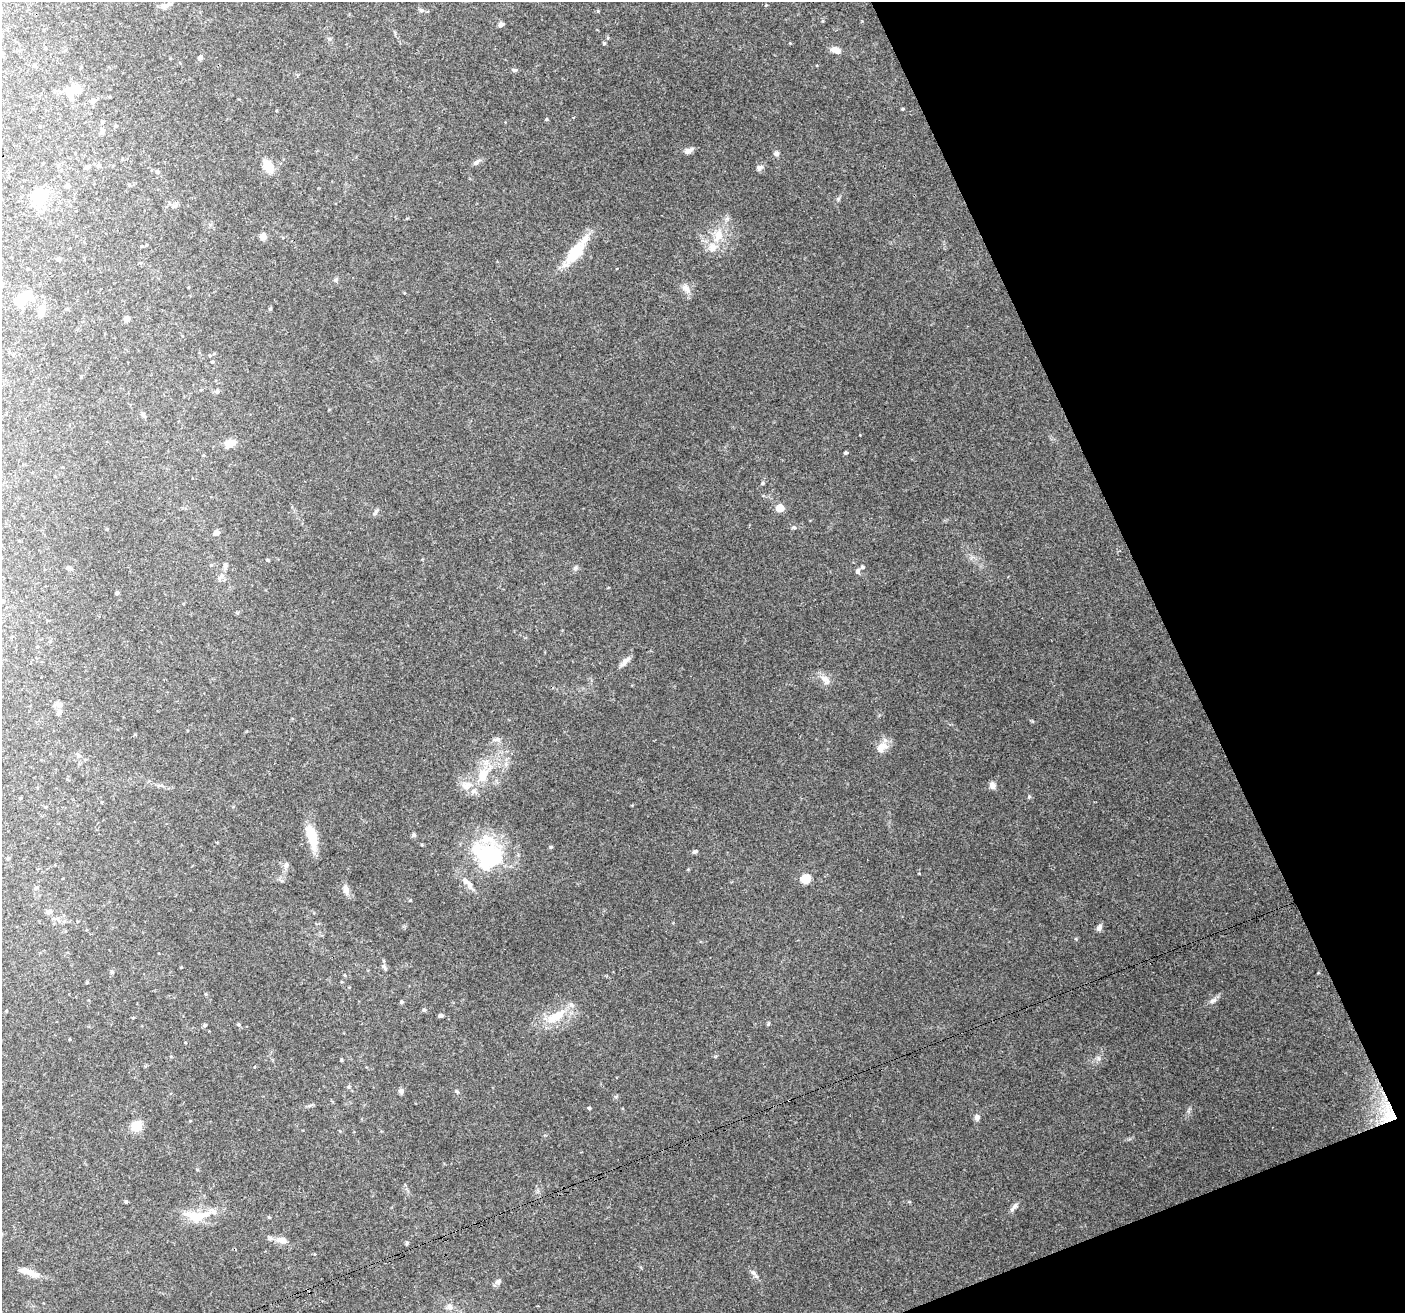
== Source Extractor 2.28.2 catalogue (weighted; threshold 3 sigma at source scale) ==
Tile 12 of 4 x 4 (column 4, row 3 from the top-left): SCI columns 4217-5619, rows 1456-2766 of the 5620 x 5476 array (HDU 1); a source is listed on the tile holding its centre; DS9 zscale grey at full resolution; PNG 1407 x 1315 px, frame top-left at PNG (2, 2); no overlay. Shown black and unused: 19% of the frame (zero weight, under 3 of 4 exposures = <1% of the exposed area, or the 3 px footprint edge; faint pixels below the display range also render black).
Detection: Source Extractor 2.28.2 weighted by HDU 2 'WHT'; one run over the whole footprint, this tile lists its part. Background 0.177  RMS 0.0069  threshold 0.0311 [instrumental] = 3 sigma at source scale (4.5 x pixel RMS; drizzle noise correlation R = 1.50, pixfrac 1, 0.0396/0.0396 arcsec/px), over >= 5 px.
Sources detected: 113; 4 inside a brighter object's white glare — not listed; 4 inside a brighter listed object's ellipse — not listed separately; the other 105 listed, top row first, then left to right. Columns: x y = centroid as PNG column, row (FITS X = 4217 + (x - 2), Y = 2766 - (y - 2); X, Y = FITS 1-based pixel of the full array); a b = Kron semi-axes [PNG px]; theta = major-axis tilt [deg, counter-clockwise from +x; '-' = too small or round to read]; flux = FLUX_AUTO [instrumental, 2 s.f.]
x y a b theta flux
165 6 13 6 20 3.6
422 10 8 5 -27 1.6
501 24 5 5 - 2.7
604 43 5 4 - 0.79
835 50 11 7 -18 5.2
200 58 4 4 - 2.1
34 65 4 4 - 1.3
515 70 7 5 11 1.2
70 91 20 9 23 11
92 101 7 6 - 2.4
902 109 5 3 - 0.67
546 119 4 4 - 0.78
102 121 4 3 - 0.66
102 131 8 5 62 2.2
688 151 11 6 22 3.1
776 153 6 5 - 2.4
476 162 11 5 41 2
99 166 6 5 - 1.3
268 166 13 10 -63 11
87 167 5 5 - 1.9
759 168 9 7 26 2.5
157 172 6 5 - 1.1
67 186 5 5 - 1.9
39 197 16 14 3 23
838 199 6 4 45 1.1
263 236 7 6 - 5
718 236 20 11 65 12
575 253 39 15 52 22
58 259 5 4 - 1.2
335 280 6 4 46 1
686 289 13 8 -54 4.3
26 295 16 8 14 10
42 308 9 8 - 4.8
127 319 5 5 - 3.2
81 377 4 4 - 0.71
217 391 5 5 - 1.3
230 443 15 9 27 5.7
845 453 4 4 - 0.95
763 483 6 4 18 1
780 508 7 6 - 9
794 527 5 4 - 1
216 532 5 5 - 4
268 560 4 3 - 0.73
225 566 7 6 - 1.9
68 568 7 4 1 1.2
575 568 7 4 19 1.2
858 571 9 6 69 1.6
222 575 7 6 - 2.2
117 593 5 4 - 1
625 661 17 6 45 3.5
825 679 17 9 -45 5
59 704 10 6 -45 2.3
59 712 10 6 -82 2.1
882 747 18 11 36 6.6
78 755 7 6 - 2
506 764 6 6 - 2
483 775 19 12 65 13
992 785 9 8 - 3.1
467 786 15 9 40 6.5
1029 797 6 4 1 0.88
414 835 6 5 - 1.3
312 836 32 11 -76 16
551 847 5 4 - 0.85
695 851 5 4 - 1.4
488 855 40 33 -22 60
286 865 9 6 80 2.1
806 879 7 7 - 16
467 883 23 7 -43 5.6
35 888 6 5 - 1.1
346 890 14 8 -70 3.7
410 900 4 4 - 0.59
49 912 7 7 - 2.9
57 918 11 4 1 2.3
1099 927 9 6 64 2.4
384 967 10 4 -54 1.6
112 972 5 5 - 1
87 982 4 4 - 0.69
1213 1000 11 6 30 2.7
401 1002 5 4 - 1.1
424 1010 5 5 - 1.2
441 1015 5 4 - 1.6
556 1016 28 13 34 18
238 1024 5 5 - 1.1
768 1024 6 4 72 0.99
205 1025 5 4 - 1.1
69 1039 4 3 - 0.51
1098 1058 7 4 -71 1.4
341 1060 6 3 -71 0.62
349 1086 5 4 - 0.9
401 1091 7 6 - 1.9
457 1092 5 4 - 0.88
589 1108 4 4 - 0.77
1388 1114 35 20 87 29
977 1117 7 6 - 2.5
136 1126 10 9 - 13
126 1201 5 4 - 0.92
1014 1207 15 5 50 2.5
197 1216 34 14 7 19
269 1217 4 4 - 0.62
282 1240 15 7 -11 4.7
407 1242 5 4 - 0.96
753 1272 8 6 -53 2.1
30 1273 29 7 -19 7.1
498 1281 8 7 - 2
450 1307 10 8 -12 3.2
Overlapping masked pixels (flux is a lower limit): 1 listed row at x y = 1388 1114
Unlisted compact peaks at least as high as the median listed source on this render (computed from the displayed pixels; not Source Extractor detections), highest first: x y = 1076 939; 790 43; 1188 1111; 598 11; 823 21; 376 511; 862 21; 616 1097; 688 869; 608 38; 919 873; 860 435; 1318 973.